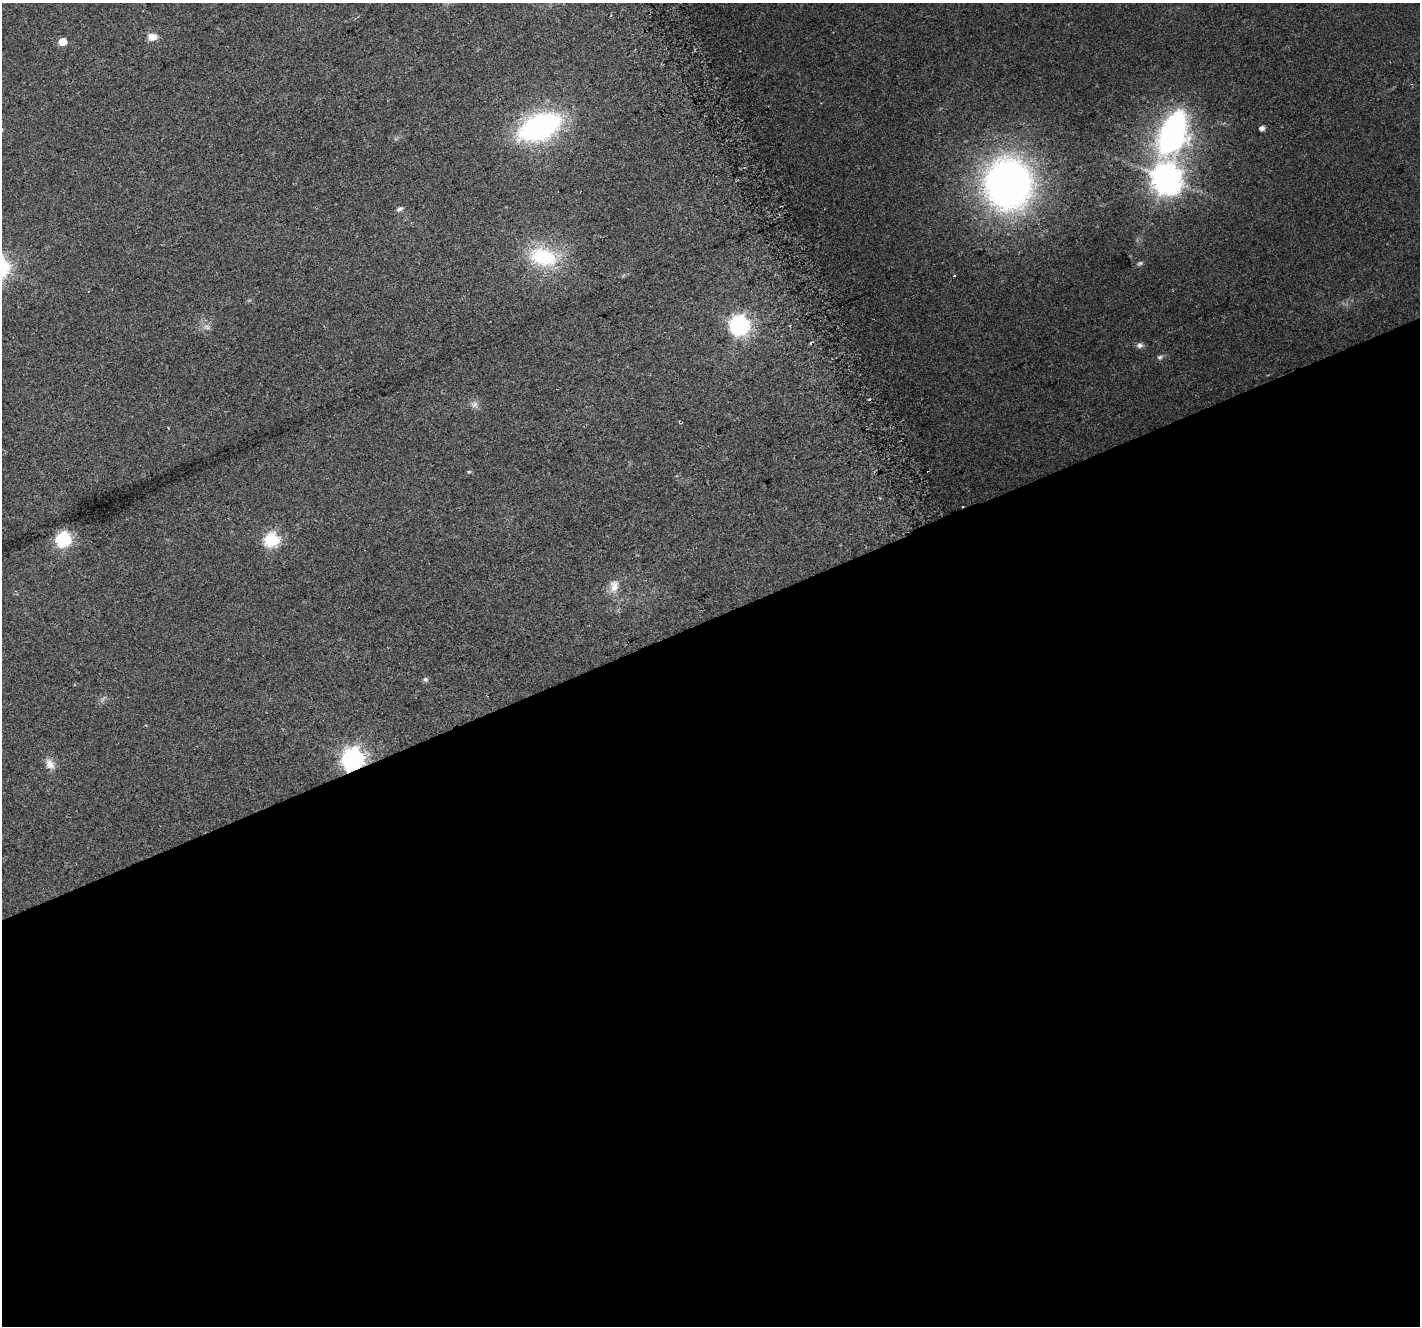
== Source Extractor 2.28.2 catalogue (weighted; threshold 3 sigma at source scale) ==
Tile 15 of 4 x 4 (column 3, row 4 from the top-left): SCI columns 2869-4286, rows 164-1487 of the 5733 x 5564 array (HDU 1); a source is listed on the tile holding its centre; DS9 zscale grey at full resolution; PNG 1422 x 1328 px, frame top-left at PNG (2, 3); no overlay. Shown black and unused: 53% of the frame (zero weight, under 2 of 3 exposures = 2% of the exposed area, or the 3 px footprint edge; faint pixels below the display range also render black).
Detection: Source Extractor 2.28.2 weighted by HDU 2 'WHT'; one run over the whole footprint, this tile lists its part. Background 0.115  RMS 0.011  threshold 0.0504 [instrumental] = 3 sigma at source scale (4.5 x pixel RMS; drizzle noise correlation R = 1.50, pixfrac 1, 0.0396/0.0396 arcsec/px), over >= 5 px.
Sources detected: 27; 3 cosmic-ray / hot-pixel residue — not listed; the other 24 listed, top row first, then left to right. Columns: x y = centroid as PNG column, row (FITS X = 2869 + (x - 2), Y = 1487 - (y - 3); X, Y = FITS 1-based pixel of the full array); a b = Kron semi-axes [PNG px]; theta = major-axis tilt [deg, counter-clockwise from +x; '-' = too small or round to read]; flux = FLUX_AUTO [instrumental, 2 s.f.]
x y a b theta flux
152 37 10 7 -4 11
62 42 5 5 - 19
539 127 34 19 24 270
1262 128 4 4 - 5
1173 132 43 22 69 320
1166 178 9 9 - 1900
1008 184 48 44 -85 540
400 209 8 5 29 3.1
543 257 40 24 -10 78
1140 263 7 6 - 2.2
954 276 2 2 - 1.2
739 325 7 7 - 520
207 327 9 6 -28 4
1140 345 8 7 - 3.9
1160 357 8 6 34 2.8
474 404 10 8 45 4.9
168 428 3 2 - 0.92
469 472 5 4 - 1.5
63 538 8 7 - 190
272 540 7 6 - 170
614 586 18 12 84 12
425 679 7 6 - 2.2
353 759 8 8 - 710
50 764 15 11 -59 9.1
Overlapping masked pixels (flux is a lower limit): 1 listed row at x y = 353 759